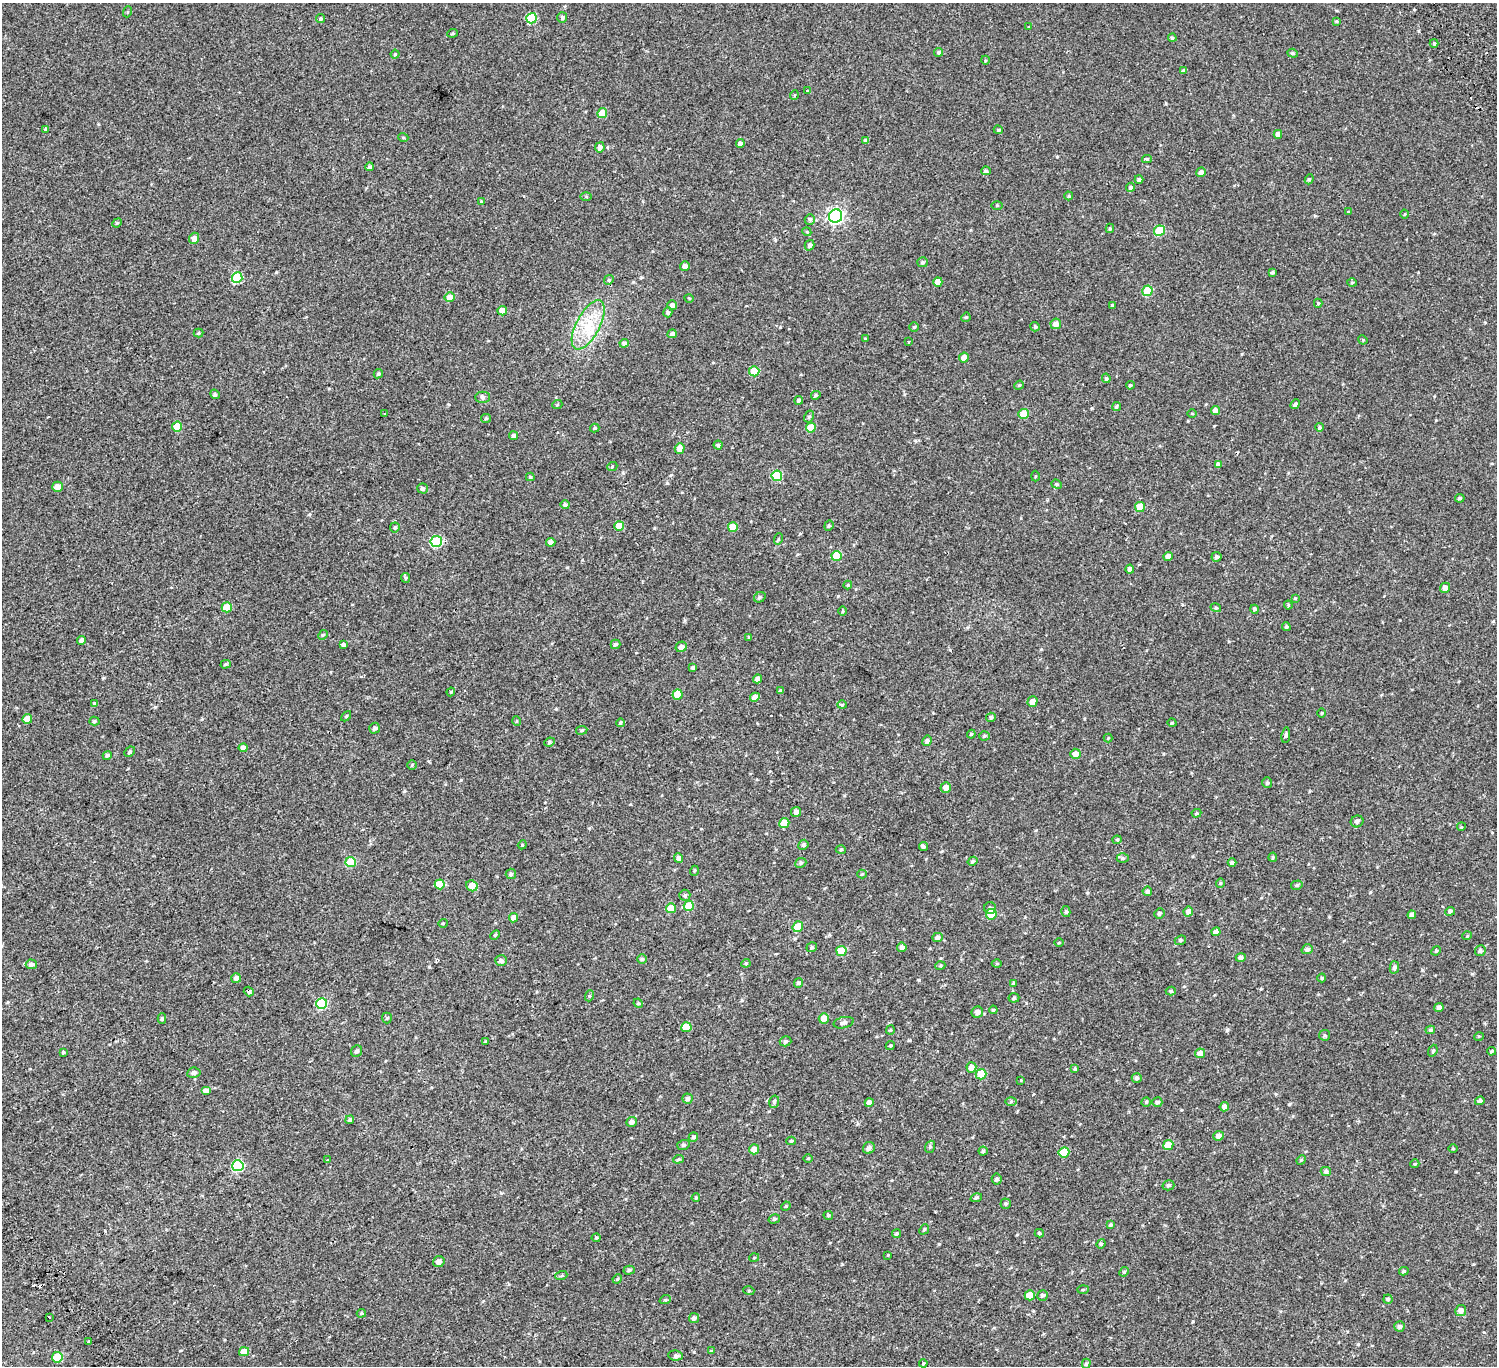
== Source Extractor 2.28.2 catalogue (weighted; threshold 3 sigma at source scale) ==
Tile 7 of 4 x 4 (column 3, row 2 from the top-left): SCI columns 3169-4663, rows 3173-4536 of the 6334 x 6281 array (HDU 1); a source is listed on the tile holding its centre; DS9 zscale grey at full resolution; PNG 1499 x 1368 px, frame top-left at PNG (2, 3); each listed source drawn as its Kron ellipse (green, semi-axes under 4 px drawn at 4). Shown black and unused: <1% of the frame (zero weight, under 2 of 3 exposures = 11% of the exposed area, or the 3 px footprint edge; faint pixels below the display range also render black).
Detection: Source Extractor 2.28.2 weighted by HDU 2 'WHT'; one run over the whole footprint, this tile lists its part. Background 0.00445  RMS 0.004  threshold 0.018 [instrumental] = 3 sigma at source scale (4.5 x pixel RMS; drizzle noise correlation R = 1.50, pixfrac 1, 0.0396/0.0396 arcsec/px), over >= 5 px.
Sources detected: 337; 5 cosmic-ray / hot-pixel residue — neither listed nor drawn; the other 332 listed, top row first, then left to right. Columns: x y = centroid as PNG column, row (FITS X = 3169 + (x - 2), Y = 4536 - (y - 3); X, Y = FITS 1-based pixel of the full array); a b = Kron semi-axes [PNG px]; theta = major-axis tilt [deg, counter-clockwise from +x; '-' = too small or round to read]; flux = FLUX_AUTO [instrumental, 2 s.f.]
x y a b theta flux
127 12 5 3 - 0.35
531 18 5 5 - 13
562 18 5 5 - 0.83
321 19 4 4 - 0.52
1336 21 4 4 - 0.32
1029 27 3 3 - 1.3
453 33 5 3 - 0.4
1172 38 4 4 - 0.59
1434 43 4 4 - 0.47
939 52 4 4 - 0.68
1293 53 5 4 - 0.55
395 54 4 4 - 0.43
985 60 4 3 - 0.36
1184 70 4 4 - 0.45
807 91 3 3 - 0.74
794 95 5 3 - 0.27
602 113 5 5 - 6
46 129 3 3 - 0.49
998 130 5 3 - 0.4
1278 134 4 4 - 2
403 137 5 3 - 0.32
866 141 4 4 - 1.1
740 144 4 4 - 1.4
600 147 5 5 - 1.4
1147 159 5 4 - 0.53
370 167 4 4 - 0.96
986 171 5 4 - 0.77
1201 172 5 4 - 1.5
1139 179 4 4 - 1
1309 179 5 4 - 0.51
1130 187 4 4 - 0.62
1069 196 4 4 - 0.34
586 197 6 4 -1 0.43
481 201 4 3 - 0.38
997 205 5 3 - 0.3
1348 212 3 3 - 1.3
1405 214 4 3 - 0.28
836 216 7 6 - 96
810 219 5 5 - 0.74
117 223 5 4 - 0.39
1110 228 5 3 - 0.54
1159 231 5 5 - 10
807 232 4 3 - 0.34
194 238 5 5 - 1.7
810 245 5 4 - 0.85
922 262 5 5 - 0.68
685 266 5 4 - 1.4
1272 272 4 3 - 0.62
237 278 5 5 - 15
609 280 5 4 - 0.55
938 282 5 4 - 2.4
1352 282 5 3 - 0.35
1147 291 5 5 - 9.2
450 297 5 5 - 3.2
689 298 4 3 - 0.29
1318 303 4 4 - 0.47
672 305 5 5 - 1.1
1112 305 3 3 - 0.31
502 311 4 4 - 3.6
668 312 5 4 - 0.62
966 317 5 4 - 0.36
1056 324 5 5 - 1.7
588 325 27 11 62 9.8
914 327 5 4 - 0.47
1035 327 5 4 - 0.82
199 333 5 4 - 0.45
672 334 5 4 - 1.2
865 339 3 3 - 0.28
1363 340 5 3 - 0.31
908 342 3 2 - 0.43
624 343 4 4 - 0.92
964 358 5 5 - 2.1
754 371 5 5 - 9.4
378 374 5 4 - 0.56
1106 378 5 3 - 0.54
1019 385 5 4 - 0.38
1130 385 4 3 - 0.4
215 394 5 4 - 0.47
816 395 5 4 - 0.6
482 397 7 5 1 0.76
799 400 4 3 - 0.67
1295 404 5 4 - 0.65
557 405 5 3 - 0.33
1116 407 5 4 - 0.65
1215 411 4 4 - 2.3
1192 413 5 3 - 0.28
384 414 3 2 - 0.59
1024 414 5 5 - 5.7
809 417 6 4 60 0.63
486 418 5 4 - 0.41
177 427 5 5 - 5.7
1319 427 4 4 - 0.62
595 428 5 4 - 0.52
811 428 5 5 - 5.1
514 436 4 4 - 0.97
718 445 4 4 - 0.49
680 448 5 5 - 3.2
1218 465 4 4 - 1.1
612 467 5 3 - 0.38
777 476 5 5 - 13
1035 476 5 3 - 0.34
530 477 4 3 - 0.45
1057 484 5 4 - 0.5
57 487 5 5 - 2.4
422 488 5 5 - 0.81
1460 498 5 4 - 0.61
565 505 4 4 - 0.73
1140 507 5 5 - 4.9
619 526 5 5 - 4.4
829 526 5 4 - 0.49
395 527 5 5 - 0.63
733 527 5 5 - 6.8
778 539 6 3 71 0.34
436 542 5 5 - 21
551 542 4 4 - 1.4
836 556 5 5 - 7.4
1168 557 5 4 - 2.5
1216 557 5 5 - 0.75
1130 569 4 4 - 1.3
406 578 5 4 - 0.48
848 585 4 4 - 0.36
1445 588 5 5 - 1.8
760 597 6 5 - 0.64
1295 598 4 3 - 0.31
1288 605 4 4 - 0.41
227 607 5 5 - 7.6
1216 608 5 3 - 0.36
1254 609 4 4 - 0.67
843 611 5 3 - 0.29
1286 627 4 3 - 0.42
323 635 5 4 - 0.42
749 637 4 4 - 0.42
82 640 4 4 - 1.3
616 644 5 4 - 0.73
343 645 4 4 - 0.98
681 647 5 5 - 1.5
226 664 5 4 - 0.5
693 667 4 4 - 0.65
758 679 5 4 - 1.8
780 691 4 4 - 0.53
451 692 4 4 - 0.37
677 695 5 5 - 6.3
755 697 5 4 - 1.9
1033 701 5 5 - 2.2
95 704 4 4 - 0.53
842 705 4 4 - 0.42
1322 713 4 3 - 0.28
346 716 6 3 45 0.38
991 717 5 4 - 0.81
27 719 5 4 - 3.5
94 721 5 4 - 0.48
517 721 5 3 - 0.3
620 723 4 3 - 1
1172 723 4 3 - 0.27
375 728 5 5 - 0.9
582 730 6 4 8 0.45
971 734 4 3 - 0.38
1286 735 8 4 82 0.69
984 736 5 4 - 0.49
1108 738 4 4 - 0.31
927 741 5 4 - 0.82
549 742 5 4 - 0.53
243 748 4 4 - 1.3
130 752 6 4 42 0.62
1075 754 5 5 - 1.9
107 755 5 4 - 0.71
412 765 5 4 - 0.41
1267 783 5 4 - 0.55
946 788 5 5 - 2.2
796 812 5 5 - 1.2
1196 813 5 4 - 0.4
1357 821 6 5 - 0.97
784 823 5 5 - 5.2
1461 827 4 3 - 0.3
1117 840 4 4 - 0.39
522 845 4 3 - 0.31
803 845 5 4 - 0.71
923 846 4 4 - 0.69
841 849 5 3 - 0.35
1273 857 4 4 - 0.44
679 858 4 4 - 1.1
1123 858 6 4 -1 0.63
973 861 5 4 - 0.56
351 862 5 5 - 12
801 863 6 4 23 0.58
1232 863 4 4 - 0.74
694 871 5 3 - 0.32
511 874 5 5 - 0.68
862 874 4 4 - 0.37
1220 883 5 4 - 0.41
440 884 5 5 - 7.2
1297 885 6 4 16 0.59
472 886 6 5 - 3.2
1147 891 4 4 - 0.69
685 895 5 5 - 0.61
689 906 5 5 - 7.7
671 908 5 5 - 6.2
990 908 6 6 - 0.78
1450 911 5 4 - 0.78
1066 912 5 4 - 0.56
1188 912 5 4 - 1.5
1159 913 5 5 - 0.72
991 914 5 5 - 9.5
1412 915 4 4 - 1.6
514 918 5 4 - 2
443 923 5 3 - 0.28
798 927 6 5 - 7.6
1216 932 4 4 - 1.4
495 935 5 3 - 0.44
1467 936 5 3 - 0.3
937 937 5 4 - 1
1180 940 6 4 22 0.46
1059 943 5 3 - 0.32
812 947 5 4 - 0.57
902 947 5 4 - 1
1307 949 5 5 - 0.96
841 951 5 5 - 8.8
1436 951 5 4 - 0.39
1480 951 5 5 - 0.68
1241 958 5 4 - 1.1
642 959 4 4 - 0.52
501 961 6 5 - 0.89
746 963 4 4 - 0.43
31 964 5 5 - 1.4
997 964 5 3 - 0.35
940 966 5 3 - 0.39
1394 967 6 4 76 0.86
236 978 5 5 - 1.3
1322 978 4 4 - 0.34
799 983 5 4 - 0.87
1014 983 3 3 - 0.44
1171 991 5 4 - 0.52
249 992 5 4 - 0.73
589 996 5 3 - 0.39
1014 998 5 4 - 0.58
322 1003 5 5 - 21
638 1003 5 3 - 0.35
1439 1008 4 4 - 1.4
993 1010 4 3 - 0.35
977 1012 6 5 - 1.8
162 1018 5 4 - 0.59
387 1018 5 5 - 0.45
824 1018 5 5 - 3.1
844 1023 10 5 13 1.1
686 1027 5 5 - 5.7
890 1030 4 4 - 0.35
1430 1030 5 4 - 0.59
1325 1035 5 5 - 0.56
1479 1036 5 3 - 0.31
785 1041 6 5 - 0.7
485 1042 4 3 - 0.32
890 1045 5 4 - 0.41
356 1051 6 5 - 0.9
1433 1051 6 4 68 0.49
1491 1051 4 3 - 0.39
63 1052 4 4 - 0.49
1200 1053 5 4 - 2.7
971 1067 5 5 - 2.5
1075 1069 4 4 - 0.49
194 1073 7 5 10 0.97
981 1074 5 5 - 7
1137 1078 5 5 - 0.69
1021 1080 3 3 - 0.25
206 1091 5 4 - 1.8
687 1099 5 5 - 0.85
1011 1101 6 4 1 0.49
1480 1101 5 4 - 0.82
774 1102 6 5 - 0.66
1146 1102 4 4 - 0.49
1157 1102 5 4 - 0.79
869 1103 4 4 - 2.1
1224 1107 5 4 - 1.6
350 1120 4 4 - 0.66
631 1122 5 4 - 1.5
1218 1136 5 5 - 1.5
693 1137 5 4 - 0.75
791 1141 5 4 - 0.5
683 1145 6 5 - 0.65
1168 1145 5 5 - 5.4
930 1147 6 5 - 0.59
869 1148 6 5 - 1.1
1453 1148 4 3 - 0.3
754 1149 5 5 - 2.4
983 1151 4 4 - 0.58
1064 1152 5 5 - 8.5
808 1158 5 3 - 0.31
328 1159 3 2 - 0.38
678 1159 5 4 - 0.47
1301 1160 5 4 - 0.42
1415 1164 4 4 - 0.39
238 1166 6 5 - 24
1326 1172 5 4 - 0.92
997 1179 5 5 - 0.7
1168 1185 6 5 - 0.68
696 1198 4 4 - 0.46
976 1198 6 4 16 0.59
1006 1204 5 5 - 0.59
786 1206 5 4 - 0.36
828 1215 5 4 - 0.52
774 1219 6 4 16 0.58
1111 1225 4 4 - 0.55
924 1229 5 4 - 0.51
1039 1233 4 3 - 0.55
897 1234 4 4 - 0.49
596 1238 4 4 - 0.39
1101 1244 5 4 - 0.43
888 1255 4 3 - 0.26
754 1258 5 3 - 0.34
439 1262 6 5 - 1.8
629 1270 6 4 16 0.66
1404 1271 5 4 - 0.5
1124 1272 5 4 - 0.37
561 1276 6 4 19 0.42
617 1279 5 4 - 0.34
1083 1289 5 3 - 0.38
749 1291 5 3 - 0.37
1030 1295 5 5 - 5.4
1042 1295 5 5 - 0.72
1388 1299 4 4 - 0.66
665 1300 6 3 18 0.36
1461 1311 5 5 - 1.9
361 1313 5 4 - 0.43
49 1317 3 2 - 0.47
694 1318 5 5 - 0.94
1399 1326 5 5 - 0.99
89 1342 3 3 - 2.5
711 1351 4 3 - 0.41
244 1352 5 4 - 3.2
676 1356 7 5 -6 0.6
57 1357 5 5 - 9.4
923 1363 4 3 - 0.35
1086 1364 5 4 - 0.54
Overlapping masked pixels (flux is a lower limit): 1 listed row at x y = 249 992
Unlisted compact peaks at least as high as the median listed source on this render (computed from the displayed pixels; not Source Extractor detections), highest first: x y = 1227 1030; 919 980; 667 483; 1092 408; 939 1244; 1193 1321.